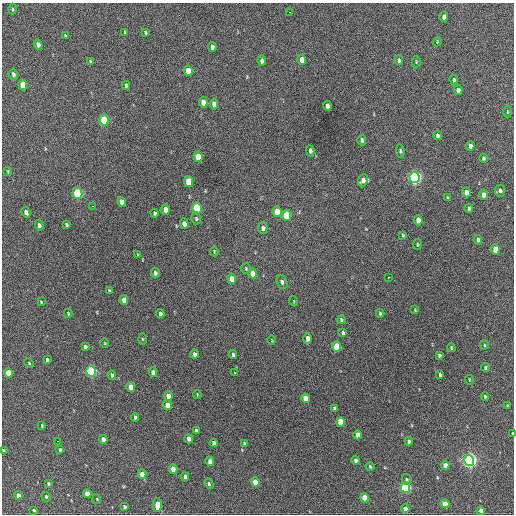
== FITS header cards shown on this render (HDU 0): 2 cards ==
NAXIS1  =                  512 / Axis length
NAXIS2  =                  512 / Axis length

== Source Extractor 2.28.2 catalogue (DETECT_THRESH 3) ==
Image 512 x 512 px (HDU 0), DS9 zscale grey, 1 PNG px = 1 image px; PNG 516 x 516 px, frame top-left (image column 1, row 512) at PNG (2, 3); each listed source drawn as its Kron ellipse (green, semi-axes under 4 px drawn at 4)
Background 392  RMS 19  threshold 57.9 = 3 sigma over >= 5 px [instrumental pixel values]
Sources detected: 145; all 145 listed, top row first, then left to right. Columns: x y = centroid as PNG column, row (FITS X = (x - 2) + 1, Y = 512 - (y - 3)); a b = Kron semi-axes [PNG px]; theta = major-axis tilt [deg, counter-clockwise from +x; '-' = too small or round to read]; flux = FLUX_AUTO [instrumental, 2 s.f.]
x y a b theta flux
12 9 5 3 - 1300
290 12 3 2 - 2800
444 17 5 4 - 5500
125 32 3 3 - 1200
145 32 4 3 - 1600
65 36 3 3 - 1600
437 42 4 3 - 1000
38 44 5 4 - 7000
212 47 5 3 - 4200
302 60 5 4 - 15000
399 60 5 3 - 2900
90 61 4 3 - 1700
262 61 5 4 - 5000
416 62 6 3 88 1200
188 71 5 4 - 23000
13 74 6 4 -80 4400
454 80 5 3 - 1800
23 85 5 4 - 30000
126 85 4 3 - 2000
458 90 5 4 - 6400
203 102 5 4 - 14000
214 104 5 4 - 9900
327 106 5 3 - 5100
507 112 6 3 90 1200
104 120 5 4 - 69000
437 135 4 3 - 3000
362 140 5 4 - 2700
470 146 5 4 - 5600
310 151 5 4 - 3400
400 151 7 4 -84 2200
198 157 5 4 - 38000
483 158 4 3 - 1800
8 171 4 2 - 980
414 177 6 5 - 390000
363 180 6 5 - 8100
189 182 5 4 - 40000
500 191 6 5 - 3300
466 192 5 4 - 9000
78 193 5 4 - 120000
484 195 5 4 - 7100
447 198 3 2 - 1300
122 202 5 4 - 8500
92 206 3 2 - 6500
197 208 5 4 - 91000
469 208 4 3 - 2300
165 209 5 4 - 12000
26 212 5 4 - 4800
277 212 5 4 - 26000
155 213 4 4 - 1900
286 215 5 4 - 45000
196 218 6 4 -76 2100
418 220 5 4 - 8500
66 224 4 3 - 2100
184 224 5 4 - 8600
39 225 5 4 - 4700
263 228 6 4 -89 5000
403 235 4 3 - 1300
478 240 5 3 - 3600
417 244 5 3 - 1200
495 249 5 4 - 25000
214 251 5 3 - 1200
137 255 4 2 - 800
246 269 5 4 - 1700
155 273 5 4 - 3200
253 274 5 4 - 12000
388 278 3 2 - 2900
232 279 5 4 - 14000
282 282 7 5 -69 3400
109 291 4 3 - 1600
124 300 5 4 - 12000
294 301 5 3 - 960
41 302 3 2 - 1200
415 310 3 3 - 880
68 313 4 3 - 1300
380 313 4 3 - 1800
160 314 4 3 - 4300
341 320 4 3 - 1900
343 333 4 3 - 2800
308 338 5 4 - 8100
142 339 5 3 - 1200
272 340 4 3 - 910
105 343 5 3 - 1000
484 345 4 4 - 1500
337 346 5 4 - 45000
85 347 4 3 - 2300
451 348 4 3 - 1400
194 354 4 3 - 4900
233 355 4 4 - 3200
439 355 4 3 - 2200
47 360 4 3 - 2700
29 363 5 3 - 1300
485 367 4 4 - 1800
91 371 5 4 - 160000
153 372 5 4 - 6300
8 373 5 4 - 22000
235 373 3 3 - 2600
112 375 5 3 - 2700
440 375 4 3 - 1900
469 380 4 2 - 1000
131 387 5 4 - 21000
197 394 4 3 - 1100
168 396 5 4 - 12000
485 396 4 3 - 1400
305 398 5 4 - 19000
167 405 5 4 - 13000
507 406 4 2 - 990
334 408 4 3 - 2300
135 417 4 3 - 2300
340 422 5 4 - 27000
42 426 4 3 - 1100
196 431 4 3 - 3500
513 433 3 2 - 1200
358 435 4 4 - 12000
103 439 4 4 - 6500
189 439 4 4 - 7400
57 441 2 2 - 6100
409 441 4 4 - 3500
214 443 4 4 - 4700
244 443 4 3 - 1600
3 450 4 3 - 1900
60 450 4 3 - 1800
356 460 4 3 - 4100
469 460 5 5 - 480000
210 461 5 4 - 7200
445 465 4 4 - 8500
370 466 4 3 - 1500
173 469 4 4 - 12000
142 474 4 4 - 11000
185 476 4 3 - 3600
407 479 5 5 - 1900
255 482 5 4 - 20000
48 483 3 3 - 1600
209 484 5 4 - 2100
405 488 5 4 - 160000
87 494 4 4 - 15000
18 495 4 4 - 7300
46 497 5 3 - 1600
365 498 4 4 - 29000
97 499 5 3 - 990
445 504 4 4 - 17000
157 505 7 4 -89 15000
125 507 3 3 - 2100
405 509 4 4 - 9700
34 510 4 3 - 2100
481 511 4 4 - 9000
At the frame edge (FLAGS 8, measured only in part): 2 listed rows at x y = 513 433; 3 450